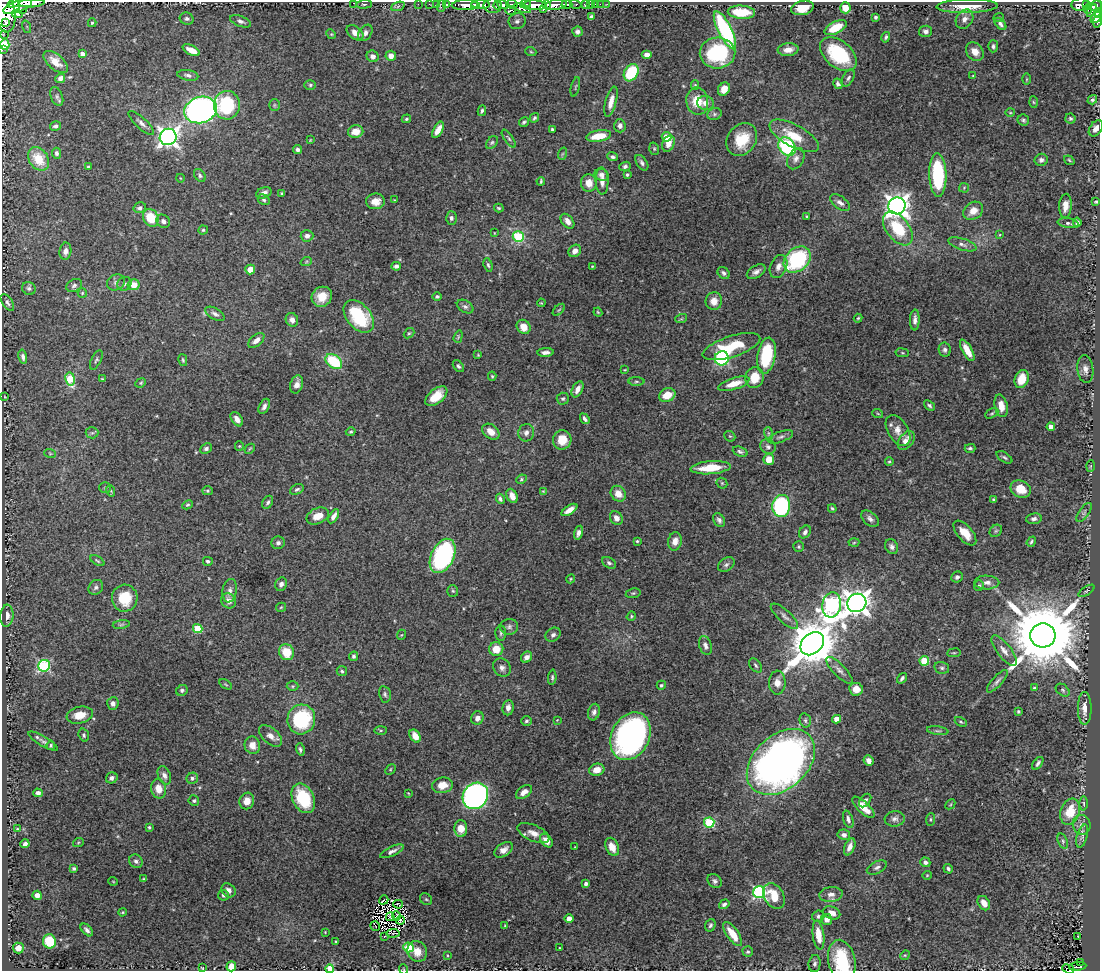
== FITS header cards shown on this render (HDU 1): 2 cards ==
NAXIS1  =                 1098
NAXIS2  =                  969

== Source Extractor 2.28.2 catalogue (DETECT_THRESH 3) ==
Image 1098 x 969 px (HDU 1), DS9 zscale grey, 1 PNG px = 1 image px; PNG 1102 x 973 px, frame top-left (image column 1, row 969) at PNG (2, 2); each listed source drawn as its Kron ellipse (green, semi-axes under 4 px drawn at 4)
Background 1.38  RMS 0.02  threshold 0.0594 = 3 sigma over >= 5 px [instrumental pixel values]
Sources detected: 485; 4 with non-positive FLUX_AUTO (blend fragments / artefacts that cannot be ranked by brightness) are neither listed nor drawn; the other 481 listed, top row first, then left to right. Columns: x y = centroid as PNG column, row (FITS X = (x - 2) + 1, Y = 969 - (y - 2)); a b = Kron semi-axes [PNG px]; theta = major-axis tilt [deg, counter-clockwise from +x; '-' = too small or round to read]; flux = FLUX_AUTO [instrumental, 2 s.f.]
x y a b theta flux
14 3 7 3 23 730
31 3 13 4 2 1900
354 3 3 2 - 180
364 4 7 4 4 2.4
418 4 2 2 - 18
429 4 3 2 - 20
436 4 3 2 - 22
447 4 3 3 - 65
512 4 6 4 -15 220
525 4 5 3 - 150
547 4 4 2 - 27
567 4 5 4 - 320
576 4 6 3 -15 150
585 4 4 3 - 130
590 4 2 2 - 14
595 4 2 2 - 18
600 4 2 2 - 9.5
607 4 3 3 - 11
466 5 14 5 2 2000
474 5 4 3 - 250
481 5 9 4 -2 1200
497 5 4 2 - 260
503 5 6 4 -10 470
535 5 12 5 -2 3100
556 5 11 5 9 1100
1080 5 9 6 4 310
1087 5 3 3 - 220
398 6 7 4 20 2.1
441 6 6 3 72 32
493 6 9 7 -4 660
967 6 31 7 1 30
1096 6 6 5 - 670
18 7 15 5 20 2600
522 8 9 3 -20 1200
802 8 11 7 12 19
845 8 5 5 - 16
544 9 4 3 - 200
1088 9 4 3 - 120
22 10 3 3 - 230
510 10 5 4 - 160
1092 10 7 4 62 400
741 12 13 6 -3 41
5 13 19 10 -82 6100
1098 13 5 4 - 300
17 14 5 4 - 530
591 17 4 4 - 4.4
876 17 3 3 - 2.3
999 17 5 3 - 1.1
1096 17 6 4 50 420
187 19 7 6 - 3.4
965 19 10 8 54 8.9
241 21 11 5 -20 4.4
517 21 8 8 - 5.2
1097 22 6 4 80 310
6 23 3 3 - 440
92 23 4 4 - 1.9
1000 24 7 4 -47 4.2
27 27 6 4 -72 2.6
835 28 12 6 27 32
725 30 21 6 -63 170
926 31 6 5 - 5.1
577 32 5 5 - 4.6
355 33 9 6 -39 10
365 33 9 6 56 5.5
3 34 4 2 - 0.96
331 34 5 4 - 1.5
886 37 5 4 - 2.4
5 44 5 4 - 58
993 46 6 5 - 3.1
2 50 2 2 - 14
191 50 9 5 -27 15
788 50 10 6 5 11
531 52 5 3 - 1.5
975 52 10 8 -51 13
717 53 18 15 3 120
82 54 4 4 - 6.3
838 54 21 13 -40 87
647 55 5 4 - 7.9
373 56 6 5 - 6.3
391 56 5 5 - 8.6
56 62 14 7 -41 13
631 73 9 6 60 71
188 75 10 5 -9 4.5
973 76 4 3 - 1
60 78 5 4 - 5.6
848 78 9 5 60 3.6
1027 79 6 4 89 1.6
838 84 5 4 - 3.9
310 85 6 5 - 2.2
695 85 4 4 - 1.8
575 87 10 2 75 1.4
724 89 7 5 55 12
57 97 10 6 -69 3.5
1092 100 5 4 - 2.7
697 101 13 11 -80 28
611 102 15 5 75 12
1033 102 5 3 - 1.4
706 103 8 7 - 8.8
227 105 14 13 - 91
274 105 6 5 - 2.2
201 110 16 13 17 560
482 111 5 3 - 2.3
1010 113 5 3 - 1.3
714 114 7 5 21 3.3
534 118 5 4 - 2
1070 118 5 5 - 2.5
406 119 5 3 - 1.9
1023 120 6 5 - 2.5
524 122 5 3 - 2.4
141 123 16 5 -43 6.6
55 126 5 4 - 3.2
620 126 7 5 -86 5.1
1096 128 9 6 55 6.8
552 129 3 3 - 1.7
438 130 9 4 60 11
356 132 7 6 - 17
599 136 12 5 9 29
794 136 27 11 -28 35
168 137 8 8 - 700
666 137 5 4 - 28
509 139 10 4 -55 2.8
310 140 4 3 - 0.96
742 140 17 14 53 36
492 142 7 5 49 2.5
668 144 8 6 65 12
787 147 10 7 -51 130
298 149 4 4 - 3.8
654 149 6 4 -71 1.7
56 153 5 4 - 3.3
562 154 6 4 71 1.7
612 157 5 4 - 3
39 159 13 9 -55 32
796 159 11 8 61 6.9
1041 160 6 6 - 4
1069 160 5 3 - 1.6
642 163 9 5 -56 3.8
625 166 6 4 23 3.1
88 167 4 3 - 1.4
200 175 7 5 -53 2.8
602 175 7 6 - 4.7
627 175 4 3 - 2.1
938 175 22 8 -88 120
180 178 4 3 - 0.89
541 181 4 2 - 1.8
602 181 13 6 -87 9.9
589 183 9 8 - 13
964 188 5 5 - 1.5
264 193 8 5 21 7.2
282 193 3 3 - 1.4
264 200 6 5 - 2.7
394 200 3 2 - 0.88
376 201 9 8 - 12
1096 201 4 3 - 1.6
840 203 11 6 -37 5.5
897 206 8 8 - 1000
1065 206 12 6 86 10
140 208 6 5 - 3.7
499 208 5 3 - 1.8
973 211 11 8 36 15
807 216 3 2 - 1.5
151 218 9 7 -60 36
451 218 6 5 - 3.2
163 221 7 6 - 5.5
567 221 8 5 -51 7.2
1077 222 5 4 - 4.6
1068 223 11 5 -10 3.9
898 229 19 11 -52 61
203 230 4 4 - 2
494 233 4 2 - 0.8
1000 235 4 3 - 1.1
307 236 6 6 - 5.6
518 237 5 5 - 90
962 244 15 5 -18 6
65 251 9 6 81 5.3
575 251 7 5 40 7.8
797 260 15 11 42 130
306 262 6 3 19 1.7
488 265 7 4 -73 2.3
396 266 5 4 - 4.3
592 266 3 2 - 0.98
778 267 12 8 67 8.5
250 269 5 5 - 14
756 272 10 6 32 5.7
724 273 7 5 -45 3.2
116 282 9 7 28 5.4
124 284 7 6 - 4
74 285 8 6 27 3.6
134 285 6 5 - 19
29 288 7 6 - 3.4
82 293 5 4 - 1.6
322 297 10 9 - 21
437 297 5 4 - 2.6
714 301 9 8 - 12
7 303 9 5 -56 3.7
541 303 4 3 - 1.2
465 307 9 6 -30 3.7
559 310 7 3 45 1.6
598 312 4 3 - 1.2
215 314 10 5 -30 4.6
359 316 19 12 -50 84
858 318 4 4 - 1.7
681 319 6 3 18 1.4
292 320 7 6 - 6.8
915 320 10 5 88 5.7
523 327 7 6 - 15
409 333 6 4 40 1.8
458 337 6 3 72 1.6
256 340 9 5 41 7.9
731 347 30 10 18 56
945 350 7 6 - 4.1
967 350 12 5 -61 17
546 352 8 4 3 5.7
902 353 7 3 -9 1.5
478 355 4 3 - 1.1
766 356 18 9 80 71
23 357 7 4 -78 4
722 358 7 7 - 190
96 360 10 5 64 2.7
183 360 6 3 -76 1.8
334 362 9 6 -36 69
458 366 7 4 -47 3.1
1085 369 14 8 -84 8.1
625 370 3 2 - 1
492 376 5 4 - 1.7
755 378 10 9 - 26
70 379 7 5 -80 54
102 379 4 3 - 1.3
1022 379 9 6 71 23
636 381 8 4 0 2.3
141 383 5 4 - 1.6
297 384 9 6 73 7.3
734 384 16 6 17 19
578 389 9 5 63 8.9
667 395 8 6 24 20
436 396 13 7 39 22
5 397 3 2 - 0.84
563 399 6 6 - 2.8
929 405 6 4 -40 2.5
264 406 8 5 65 4.7
1001 406 11 6 -77 14
992 413 7 4 29 2.1
878 414 5 3 - 1.3
237 419 8 5 -55 7.9
585 419 6 3 -54 3.2
1051 427 4 4 - 12
898 430 17 10 -58 13
351 432 5 4 - 1.7
491 432 9 7 -38 12
92 433 6 5 - 2.7
526 433 9 8 - 6.1
768 433 6 4 -71 2.3
730 436 6 5 - 1.7
780 437 13 5 19 4.2
562 440 9 9 - 25
906 441 10 7 54 13
239 446 4 4 - 1.5
768 447 8 7 - 3.9
970 448 5 4 - 2.7
206 449 6 5 - 3.2
250 449 6 3 44 1.4
740 452 7 4 -21 3.1
50 453 6 3 -19 1.6
1004 457 9 4 -33 2.8
769 459 5 5 - 17
889 461 4 3 - 1.8
1091 466 6 4 88 1.4
710 468 20 6 5 37
521 479 5 4 - 1.9
722 483 6 5 - 1.9
105 488 6 5 - 2.2
297 489 7 5 26 2.8
1021 489 10 8 -24 22
111 491 6 3 -71 1.6
207 491 5 4 - 1.9
543 491 4 3 - 1.1
618 494 8 7 - 14
512 496 7 5 -64 10
500 499 5 4 - 2.7
993 500 4 3 - 2
268 502 7 4 58 3.1
187 505 5 4 - 2
781 506 11 9 83 180
832 508 4 3 - 2
569 510 9 4 33 9.9
1084 512 11 5 55 3.4
318 516 12 8 24 16
334 516 8 4 60 7.2
616 518 7 6 - 7.6
870 519 10 6 -42 5.2
1034 519 8 5 8 4.4
719 520 7 5 -61 3.7
996 531 7 5 44 2.7
805 532 7 5 52 4.5
578 533 7 4 76 4.9
965 533 15 7 -49 18
637 541 4 4 - 1.6
675 541 9 7 77 10
1031 542 5 4 - 2.2
278 543 7 6 - 3.9
854 543 5 3 - 1.4
799 547 5 5 - 1.9
892 547 8 6 -59 4.4
443 556 18 11 64 300
97 561 8 3 -31 1.8
208 561 5 4 - 2.7
609 563 7 5 -32 3.2
726 565 9 6 33 3.7
957 577 6 5 - 3.2
571 579 5 4 - 1.4
987 582 12 7 -2 7.6
281 584 7 5 62 5.2
979 586 5 4 - 2.5
96 587 8 7 - 4
230 591 12 7 81 6
453 591 6 5 - 2
1086 591 9 3 33 2.2
633 593 7 5 8 2.3
125 598 13 13 - 42
229 601 8 7 - 8.7
857 603 10 9 - 1400
832 605 12 9 81 390
281 607 5 4 - 1.4
7 616 11 6 85 8.7
631 616 5 4 - 1.7
784 616 17 6 -42 6.5
121 624 8 4 9 2.6
509 627 9 8 - 4.4
198 629 5 4 - 45
501 633 8 5 -90 2.7
401 635 5 3 - 1.1
553 635 8 6 39 4.4
1043 635 12 12 - 18000
812 644 13 10 45 6000
705 646 10 6 -72 5.3
496 649 7 7 - 20
1004 651 18 7 -52 10
286 652 8 7 - 31
954 653 7 3 8 1.5
353 656 5 4 - 2.8
527 657 6 5 - 5.8
924 661 5 5 - 57
756 665 8 5 -52 2.8
44 666 6 6 - 150
502 668 10 8 -53 6
942 668 7 5 -15 3.2
839 670 17 6 -46 6.9
342 671 5 5 - 2.5
552 677 8 4 85 2.3
902 678 6 3 55 2.9
997 681 14 5 48 4.9
777 683 12 8 88 12
225 684 7 4 -31 1.8
661 685 5 4 - 2
293 686 6 5 - 1.9
1034 688 4 3 - 1.6
856 689 7 6 - 14
182 690 6 5 - 2.7
1063 690 8 5 -42 2.7
385 694 8 5 -79 3.2
113 703 6 5 - 5
508 708 8 5 83 7.6
1085 708 16 7 -90 12
1018 711 3 3 - 1.5
594 712 8 6 74 4.8
80 715 13 8 12 20
477 718 7 6 - 7.7
301 719 15 14 - 110
837 719 4 4 - 15
557 720 3 3 - 0.89
805 720 7 5 -76 2.9
526 721 5 4 - 2.3
961 722 6 3 -28 2
381 730 6 3 1 1.6
938 731 11 4 -8 2.9
84 735 7 5 -73 2.8
270 736 14 7 -42 10
415 736 7 5 -58 15
630 736 25 19 64 510
43 741 17 5 -30 5.2
51 745 5 3 - 1.9
252 745 9 7 -70 13
300 749 6 4 -74 2.9
869 761 5 5 - 7.3
781 762 39 27 42 900
1038 763 7 4 53 3.5
390 769 6 4 46 1.7
597 770 7 6 - 14
164 775 10 6 -67 5.8
112 778 6 5 - 4.1
192 778 6 5 - 3.5
442 785 10 7 8 17
159 789 10 7 -78 16
524 792 9 5 35 7.6
38 793 5 4 - 4.3
408 793 4 3 - 1.1
475 796 14 12 52 490
303 798 15 10 -64 62
194 801 5 5 - 2.3
247 801 8 7 - 11
865 801 8 5 51 4
1084 803 7 3 -89 2
950 804 6 3 45 1.4
863 807 14 5 -43 18
1070 812 13 9 70 32
848 819 9 4 -72 4.4
895 819 10 8 6 5.4
930 819 6 4 84 2
709 822 5 5 - 94
1082 825 10 8 -74 7.3
149 827 3 3 - 1.6
17 829 3 3 - 1.2
461 829 8 6 -88 21
533 833 17 8 -23 12
844 835 6 5 - 4.3
1082 836 12 5 74 4.9
546 841 8 5 -49 11
1063 841 8 4 -70 2.7
78 843 5 3 - 1.2
25 844 4 4 - 4
575 847 3 2 - 0.87
612 847 9 6 -65 14
850 847 9 5 66 8.2
504 850 10 6 35 8.2
392 851 13 4 25 5.3
136 861 7 6 - 4
925 862 5 4 - 3.6
877 867 11 6 26 4.4
74 868 3 3 - 2.4
948 869 5 3 - 2.6
927 875 4 4 - 1.3
144 879 4 3 - 1.7
113 881 5 3 - 0.99
715 881 8 6 -42 3.8
586 884 4 3 - 3.7
228 890 7 6 - 6
759 892 6 6 - 230
831 894 12 7 6 8.5
37 895 4 4 - 7.1
223 895 5 5 - 3.3
774 896 14 9 -60 34
426 899 6 5 - 1.9
384 900 5 2 - 1.1
984 903 8 5 -58 12
398 904 5 2 - 0.37
724 904 5 4 - 3.4
123 912 4 3 - 1.5
832 913 9 6 -24 8.6
396 916 4 2 - 1.7
818 916 6 5 - 2.9
390 917 4 2 - 1.6
569 918 4 4 - 8
827 919 5 5 - 7.5
400 920 4 2 - 0.64
710 925 6 5 - 2.9
375 926 5 2 - 2.3
505 926 4 3 - 1.4
87 930 7 4 -47 4.2
325 932 2 2 - 0.82
393 933 6 2 6 0.41
733 934 14 5 -55 22
818 935 14 5 -82 23
384 936 3 3 - 2.9
1078 936 2 2 - 0.89
49 941 7 6 - 41
336 941 3 2 - 1.3
409 947 5 5 - 65
18 948 5 5 - 9.5
560 948 3 2 - 1.1
417 951 10 9 - 17
748 952 5 5 - 2.3
447 955 4 3 - 1.3
905 955 5 4 - 1.5
842 961 21 13 -78 67
1081 962 3 2 - 27
815 964 8 6 83 3.4
231 966 5 4 - 15
1078 966 8 4 6 110
202 968 3 2 - 1.1
330 969 4 4 - 47
403 969 5 3 - 1.1
1068 969 6 3 -19 75
At the frame edge (FLAGS 8, measured only in part): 14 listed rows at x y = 14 3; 31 3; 354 3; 5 13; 1098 13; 1097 22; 5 44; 2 50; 1096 128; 842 961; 231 966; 330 969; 403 969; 1068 969
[4 non-positive-flux detections neither listed nor drawn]